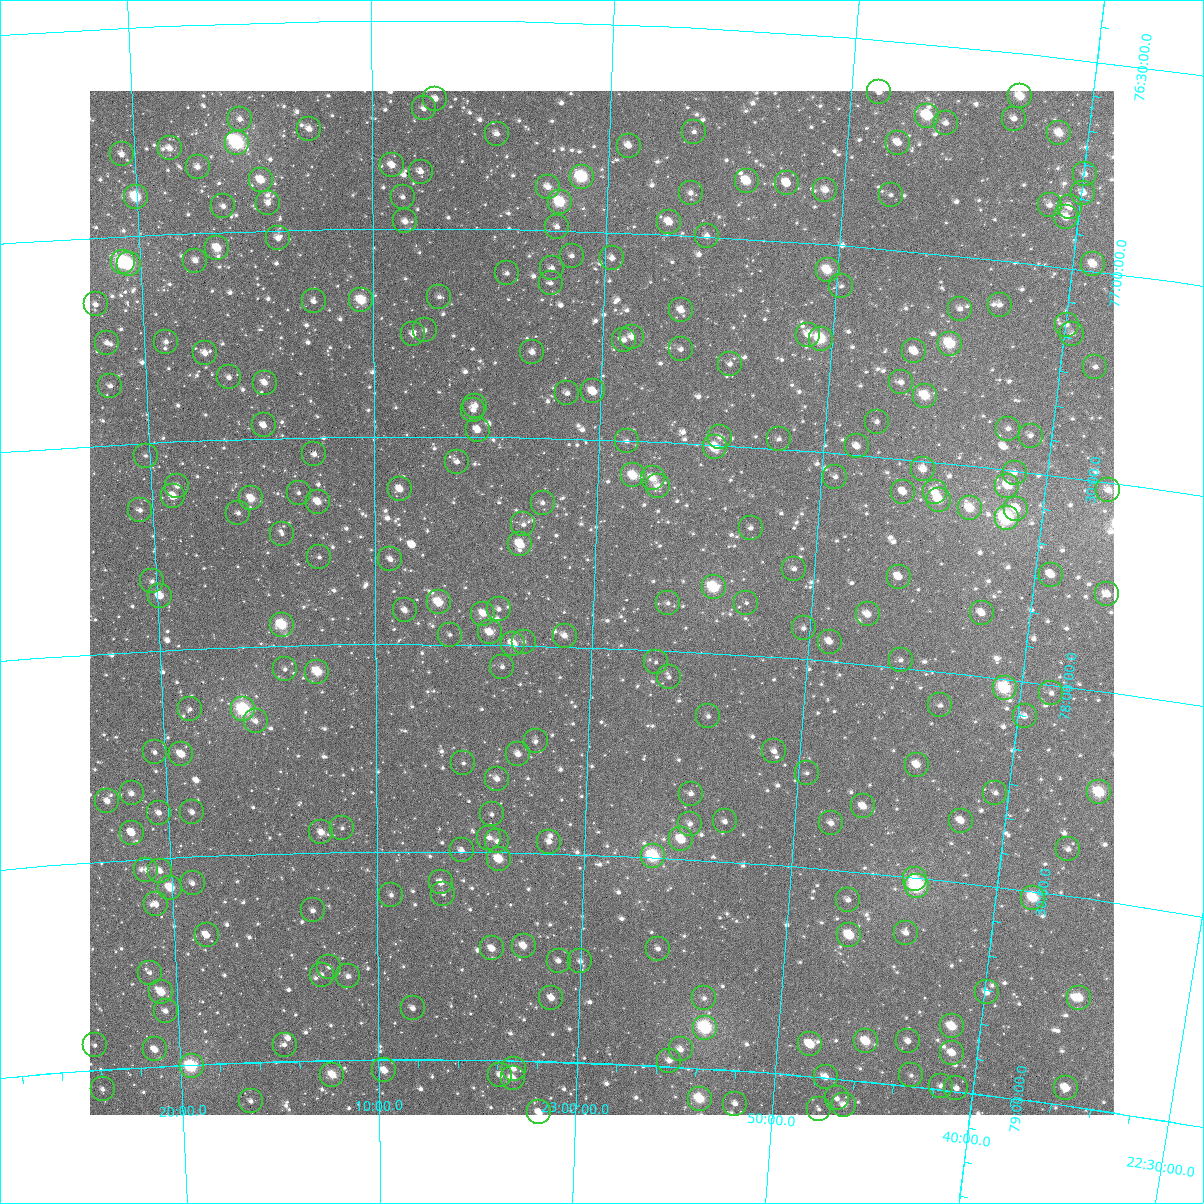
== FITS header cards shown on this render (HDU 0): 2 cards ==
NAXIS1  =                 1024
NAXIS2  =                 1024

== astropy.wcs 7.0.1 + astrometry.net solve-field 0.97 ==
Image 1024 x 1024 px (HDU 0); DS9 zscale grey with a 90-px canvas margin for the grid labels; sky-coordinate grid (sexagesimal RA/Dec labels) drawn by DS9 from the SOLVED WCS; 262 Tycho-2 reference stars matched to detected sources circled (green)
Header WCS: RA---TAN-SIP/DEC--TAN-SIP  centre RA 22:59:37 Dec +77:54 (344.90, +77.89 deg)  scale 8.67 arcsec/px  FOV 147.9' x 147.9'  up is +178 deg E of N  parity flipped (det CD > 0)
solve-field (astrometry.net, Tycho-2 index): VERIFIED the header's WCS against the Tycho-2 star catalogue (verified at 6 index scales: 17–262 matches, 0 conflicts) and refined it, rather than solving blind
Solved WCS: RA---TAN-SIP/DEC--TAN-SIP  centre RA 22:59:37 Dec +77:54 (344.90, +77.89 deg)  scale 8.67 arcsec/px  FOV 147.9' x 147.9'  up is +178 deg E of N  parity flipped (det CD > 0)
The solver's refit moves the header's centre by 0.33 arcsec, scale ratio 1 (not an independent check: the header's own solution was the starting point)
Tycho-2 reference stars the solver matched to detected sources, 262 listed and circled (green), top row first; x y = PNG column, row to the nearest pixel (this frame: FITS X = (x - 90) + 1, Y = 1024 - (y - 91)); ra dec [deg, ICRS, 3 dp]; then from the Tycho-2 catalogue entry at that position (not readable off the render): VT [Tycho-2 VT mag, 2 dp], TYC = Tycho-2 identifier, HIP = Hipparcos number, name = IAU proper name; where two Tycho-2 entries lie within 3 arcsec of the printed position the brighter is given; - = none
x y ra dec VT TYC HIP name
879 92 342.211 +76.626 11.11 4601-1312-1 - -
1020 96 340.746 +76.604 9.28 4601-1398-1 - -
435 99 346.833 +76.689 11.24 4601-2004-1 - -
424 108 346.956 +76.712 10.92 4601-1912-1 - -
927 116 341.690 +76.672 8.49 4601-1144-1 112454 -
240 119 348.878 +76.731 11.29 4601-312-1 - -
1014 119 340.785 +76.659 10.86 4601-770-1 - -
946 123 341.492 +76.686 11.97 4601-1454-1 - -
309 129 348.157 +76.758 10.82 4601-194-1 - -
694 132 344.115 +76.751 11.27 4601-654-1 - -
1059 133 340.299 +76.681 9.46 4601-1830-1 - -
497 134 346.186 +76.771 10.53 4601-788-1 - -
237 143 348.918 +76.787 7.36 4601-343-1 114833 -
898 143 341.970 +76.743 10.25 4601-1694-1 - -
629 146 344.796 +76.791 10.91 4601-1410-1 - -
170 148 349.630 +76.795 10.53 4601-161-1 - -
122 154 350.136 +76.804 10.57 4602-1340-1 - -
392 165 347.289 +76.847 9.96 4601-1512-1 - -
198 167 349.344 +76.842 10.59 4601-82-1 - -
421 172 346.986 +76.863 10.84 4601-938-1 - -
1085 174 339.987 +76.772 10.81 4600-21-1 - -
582 177 345.280 +76.869 7.90 4601-1768-1 113656 -
261 180 348.679 +76.879 9.53 4605-3-1 - -
747 181 343.533 +76.862 9.24 4601-1334-1 - -
787 183 343.106 +76.861 10.23 4601-1420-1 - -
548 187 345.633 +76.896 10.27 4605-1680-1 - -
825 190 342.695 +76.870 10.05 4601-928-1 - -
691 193 344.115 +76.898 11.07 4605-1884-1 - -
1083 193 339.978 +76.817 10.84 4600-231-1 - -
891 195 341.998 +76.870 11.84 4601-1150-1 - -
136 197 350.011 +76.908 8.35 4606-1498-1 115202 -
403 197 347.174 +76.925 11.27 4605-1521-1 - -
560 202 345.503 +76.931 8.39 4605-1170-1 - -
268 203 348.607 +76.934 10.76 4605-764-1 - -
1050 205 340.314 +76.856 11.35 4601-628-1 - -
223 206 349.087 +76.939 10.93 4605-777-1 - -
1070 207 340.103 +76.855 10.94 4601-1132-1 - -
1066 217 340.126 +76.880 9.86 4605-1707-1 - -
405 221 347.150 +76.983 10.37 4605-1497-1 - -
669 222 344.330 +76.970 9.68 4605-1113-1 - -
557 227 345.525 +76.991 11.59 4605-1449-1 - -
707 236 343.922 +76.999 10.70 4605-1563-1 - -
278 238 348.511 +77.020 10.67 4605-888-1 - -
217 248 349.167 +77.039 9.19 4605-807-1 - -
572 256 345.360 +77.061 11.45 4605-1488-1 - -
612 258 344.927 +77.063 11.19 4605-1131-1 - -
195 261 349.408 +77.067 10.55 4605-912-1 - -
123 262 350.188 +77.063 7.66 4606-1120-1 115262 -
129 264 350.118 +77.069 8.39 4606-1552-1 - -
1093 264 339.783 +76.984 9.72 4604-538-1 - -
552 268 345.570 +77.092 11.23 4605-1791-1 - -
828 270 342.606 +77.062 9.00 4605-1617-1 - -
507 273 346.056 +77.106 11.34 4605-1545-1 - -
551 283 345.579 +77.128 12.00 4605-3235-1 - -
841 286 342.446 +77.098 11.84 4605-1317-1 - -
439 297 346.782 +77.165 11.17 4605-3003-1 - -
361 300 347.628 +77.172 8.83 4605-413-1 - -
314 301 348.144 +77.174 11.05 4605-249-1 - -
96 304 350.504 +77.161 11.39 4606-1294-1 - -
1000 305 340.725 +77.108 11.05 4605-3264-1 - -
960 309 341.144 +77.127 11.29 4605-3167-1 - -
681 310 344.157 +77.181 10.75 4605-3030-1 - -
1067 325 339.982 +77.137 11.57 4604-1204-1 - -
425 330 346.936 +77.245 11.60 4605-2785-1 - -
413 334 347.065 +77.255 10.99 4605-2614-1 - -
1072 334 339.912 +77.156 11.16 4604-424-1 - -
808 335 342.761 +77.221 10.40 4605-2894-1 - -
632 337 344.678 +77.250 10.37 4605-2635-1 - -
821 339 342.625 +77.228 8.38 4605-3061-1 112795 -
624 340 344.763 +77.258 11.22 4605-2717-1 - -
166 342 349.762 +77.260 11.33 4605-875-1 - -
107 343 350.408 +77.255 10.94 4606-2329-1 - -
950 344 341.217 +77.212 8.43 4605-3039-1 - -
681 349 344.140 +77.275 11.21 4605-3145-1 - -
914 351 341.596 +77.240 10.02 4605-2683-1 - -
532 352 345.760 +77.294 10.55 4605-2053-1 - -
205 353 349.343 +77.291 10.93 4605-586-1 - -
730 364 343.594 +77.304 11.21 4605-3189-1 - -
1095 367 339.619 +77.228 12.02 4604-1114-1 - -
229 377 349.088 +77.351 11.56 4605-141-1 - -
901 382 341.710 +77.317 10.54 4605-2890-1 - -
265 383 348.700 +77.366 10.29 4605-794-1 - -
110 386 350.397 +77.359 11.35 4606-1582-1 - -
593 391 345.082 +77.385 9.45 4605-2257-1 - -
567 393 345.366 +77.391 11.36 4605-2259-1 - -
925 396 341.434 +77.343 8.79 4605-2988-1 - -
475 406 346.378 +77.426 11.27 4605-2831-1 - -
473 410 346.399 +77.436 11.14 4605-2748-1 - -
877 422 341.936 +77.416 11.65 4605-2971-1 - -
264 425 348.724 +77.469 11.44 4605-821-1 - -
1008 429 340.485 +77.402 11.31 4605-2599-1 - -
478 430 346.350 +77.483 10.48 4605-2213-1 - -
1031 436 340.230 +77.412 11.44 4605-2963-1 - -
720 437 343.655 +77.480 11.11 4605-1358-1 - -
779 439 342.999 +77.476 12.17 4605-2111-1 - -
627 441 344.688 +77.501 11.40 4605-1613-1 - -
857 446 342.132 +77.479 10.33 4605-2938-1 - -
715 447 343.707 +77.506 8.76 4605-2612-1 113155 -
314 454 348.167 +77.541 11.39 4605-273-1 - -
146 456 350.048 +77.531 12.65 4606-952-1 - -
457 462 346.573 +77.561 11.90 4605-1226-1 - -
923 469 341.376 +77.520 10.05 4605-1877-1 - -
1015 473 340.360 +77.505 10.94 4605-2443-1 - -
633 475 344.604 +77.584 9.05 4605-2499-1 - -
835 477 342.343 +77.556 11.36 4605-2730-1 - -
653 478 344.380 +77.588 9.90 4605-1580-1 - -
177 486 349.710 +77.608 10.94 4605-321-1 - -
658 486 344.314 +77.607 10.44 4605-2944-1 - -
1007 486 340.422 +77.538 10.04 4605-1421-1 - -
400 489 347.215 +77.627 10.26 4605-27-1 - -
1108 490 339.301 +77.518 10.11 4604-1094-1 - -
903 492 341.573 +77.579 10.21 4605-3254-1 - -
935 492 341.223 +77.571 9.67 4605-1178-1 - -
299 493 348.352 +77.633 11.80 4605-838-1 - -
173 496 349.763 +77.632 9.90 4605-680-1 - -
251 498 348.885 +77.644 9.50 4605-495-1 - -
939 500 341.167 +77.589 9.05 4605-3051-1 - -
318 502 348.140 +77.655 10.05 4605-283-1 - -
543 503 345.606 +77.656 11.42 4605-1909-1 - -
970 508 340.810 +77.602 9.19 4605-2287-1 - -
1016 509 340.294 +77.590 9.68 4605-2598-1 - -
140 510 350.139 +77.661 11.23 4606-166-1 - -
238 513 349.037 +77.679 11.22 4605-655-1 - -
1007 518 340.389 +77.615 7.36 4605-3063-1 112036 -
523 524 345.819 +77.710 11.45 4605-1520-1 - -
751 528 343.250 +77.695 11.25 4605-2121-1 - -
282 534 348.550 +77.731 11.61 4605-455-1 - -
520 544 345.848 +77.758 9.16 4605-2361-1 - -
319 557 348.134 +77.789 11.93 4605-653-1 - -
390 559 347.325 +77.796 11.38 4605-503-1 - -
794 569 342.726 +77.785 12.34 4605-2243-1 - -
1051 575 339.821 +77.738 10.22 4604-326-1 - -
899 577 341.536 +77.783 10.12 4605-2622-1 - -
152 581 350.045 +77.834 11.68 4606-1324-1 - -
714 587 343.630 +77.843 8.10 4605-1388-1 113125 -
1107 594 339.156 +77.767 10.82 4604-227-1 - -
160 596 349.966 +77.869 9.42 4605-115-1 - -
439 602 346.773 +77.900 8.90 4605-555-1 - -
668 603 344.143 +77.887 11.45 4605-1526-1 - -
746 603 343.245 +77.875 11.83 4605-2911-1 - -
499 609 346.080 +77.914 12.38 4605-1997-1 - -
405 610 347.163 +77.919 10.59 4605-357-1 - -
982 613 340.552 +77.849 9.99 4605-1628-1 - -
483 614 346.258 +77.926 9.93 4605-1157-1 - -
868 614 341.848 +77.880 10.05 4605-1577-1 - -
282 625 348.579 +77.949 8.33 4605-217-1 114722 -
804 628 342.569 +77.926 12.31 4605-2870-1 - -
490 632 346.182 +77.970 9.81 4605-1949-1 - -
450 635 346.642 +77.977 11.96 4605-209-1 - -
565 636 345.315 +77.974 10.53 4605-2559-1 - -
524 642 345.783 +77.992 12.08 4605-1469-1 - -
830 642 342.252 +77.953 10.19 4605-1238-1 112666 -
513 644 345.906 +77.997 9.66 4605-3135-1 - -
901 660 341.421 +77.982 11.39 4605-1871-1 - -
656 662 344.248 +78.030 11.90 4605-1277-1 - -
502 667 346.030 +78.053 11.94 4605-1205-1 - -
285 669 348.557 +78.057 11.53 4605-752-1 - -
317 672 348.180 +78.065 8.69 4605-349-1 - -
669 677 344.087 +78.065 11.79 4605-2445-1 - -
1005 688 340.188 +78.022 7.97 4605-3173-1 111962 -
1051 693 339.644 +78.021 11.67 4604-1785-1 - -
940 705 340.910 +78.081 11.65 4605-2460-1 - -
190 709 349.681 +78.145 11.37 4605-277-1 - -
243 709 349.058 +78.150 7.41 4605-387-1 114883 -
708 716 343.601 +78.153 11.95 4605-2164-1 - -
1025 716 339.920 +78.084 10.55 4604-683-1 - -
256 721 348.917 +78.180 10.42 4605-347-1 - -
536 741 345.621 +78.231 11.80 4605-1928-1 - -
774 751 342.803 +78.226 11.45 4605-1615-1 - -
155 752 350.118 +78.245 11.46 4606-1545-1 - -
181 754 349.805 +78.252 9.48 4605-306-1 - -
518 754 345.822 +78.263 10.83 4605-1174-1 - -
463 763 346.469 +78.286 11.89 4605-546-1 - -
917 765 341.112 +78.229 9.84 4605-1486-1 - -
807 773 342.397 +78.273 11.85 4605-1552-1 - -
497 779 346.067 +78.323 10.15 4605-426-1 - -
1099 792 338.935 +78.242 8.38 4604-1714-1 - -
132 793 350.418 +78.340 10.45 4606-1331-1 - -
995 793 340.152 +78.276 11.22 4605-1810-1 - -
691 794 343.755 +78.341 11.11 4605-1910-1 - -
107 801 350.714 +78.356 10.43 4606-1303-1 - -
863 806 341.700 +78.341 10.34 4605-1462-1 - -
192 812 349.708 +78.393 10.64 4605-302-1 - -
159 813 350.107 +78.391 10.57 4606-147-1 - -
492 814 346.122 +78.409 11.71 4605-396-1 - -
725 821 343.331 +78.403 11.76 4605-1282-1 - -
961 821 340.523 +78.351 10.15 4605-1117-1 - -
831 823 342.060 +78.388 10.67 4605-1372-1 - -
690 824 343.746 +78.414 11.22 4605-1432-1 - -
342 828 347.918 +78.442 11.42 4605-438-1 - -
321 832 348.171 +78.452 9.85 4605-330-1 - -
132 833 350.444 +78.435 9.50 4606-603-1 - -
489 838 346.147 +78.465 10.76 4605-320-1 - -
681 839 343.838 +78.453 9.17 4605-1594-1 - -
497 841 346.052 +78.473 11.69 4605-134-1 - -
549 842 345.424 +78.472 10.95 4605-1480-1 - -
1068 849 339.208 +78.388 11.29 4604-603-1 - -
462 850 346.480 +78.497 11.05 4605-578-1 - -
653 856 344.173 +78.496 8.04 4605-1243-1 113299 -
499 859 346.028 +78.516 9.13 4605-394-1 - -
146 870 350.295 +78.526 11.10 4606-1203-1 - -
160 871 350.129 +78.532 11.06 4606-707-1 - -
915 879 340.999 +78.503 10.39 4605-1531-1 - -
441 882 346.726 +78.574 10.40 4605-334-1 - -
193 883 349.742 +78.564 10.75 4605-70-1 - -
917 886 340.961 +78.518 7.46 4605-1525-1 112230 -
170 888 350.015 +78.572 9.05 4606-1967-1 115206 -
443 894 346.699 +78.601 11.83 4605-20-1 - -
391 895 347.332 +78.604 11.22 4605-364-1 - -
1033 898 339.551 +78.515 8.62 4604-162-1 - -
848 900 341.776 +78.569 11.49 4605-1477-1 - -
156 904 350.195 +78.610 11.12 4606-93-1 - -
313 910 348.287 +78.639 11.45 4605-126-1 - -
906 933 341.037 +78.634 10.87 4605-1318-1 - -
207 935 349.601 +78.690 10.07 4605-380-1 - -
849 935 341.721 +78.653 8.97 4605-2092-1 - -
524 946 345.707 +78.723 9.88 4605-100-1 - -
492 948 346.094 +78.732 10.24 4605-210-1 - -
658 949 344.049 +78.718 10.91 4605-1216-1 - -
559 961 345.271 +78.757 11.15 4609-1160-1 - -
580 961 345.000 +78.757 11.03 4609-1076-1 - -
329 967 348.100 +78.777 11.53 4609-313-1 - -
150 973 350.321 +78.773 11.68 4610-11-1 - -
322 975 348.196 +78.794 11.07 4609-253-1 - -
348 976 347.870 +78.799 10.97 4609-495-1 - -
161 992 350.192 +78.822 9.15 4610-1851-1 - -
987 992 339.969 +78.755 10.72 4608-19-1 - -
551 998 345.344 +78.847 10.16 4609-275-1 - -
704 998 343.447 +78.831 11.47 4609-1358-1 - -
1079 998 338.830 +78.739 9.49 4604-3-1 - -
413 1008 347.069 +78.877 11.04 4609-295-1 - -
166 1011 350.152 +78.868 10.84 4610-1622-1 - -
952 1026 340.347 +78.846 9.09 4609-1196-1 - -
705 1028 343.410 +78.902 7.44 4609-2485-1 113046 -
866 1041 341.393 +78.903 9.08 4609-2480-1 - -
908 1041 340.875 +78.893 11.30 4609-1325-1 - -
810 1044 342.085 +78.923 9.48 4609-2382-1 - -
95 1045 351.058 +78.940 11.86 4610-1531-1 - -
285 1045 348.682 +78.960 10.96 4609-483-1 - -
155 1049 350.310 +78.959 10.57 4610-1733-1 - -
681 1049 343.703 +78.957 10.99 4609-2306-1 - -
952 1053 340.310 +78.909 9.78 4609-2467-1 - -
669 1061 343.839 +78.986 10.82 4609-2253-1 - -
192 1066 349.861 +79.004 7.64 4609-535-1 115147 -
514 1069 345.794 +79.020 11.16 4609-563-1 - -
384 1070 347.428 +79.026 10.01 4609-433-1 - -
332 1075 348.086 +79.035 9.64 4609-96-1 - -
500 1075 345.963 +79.035 10.55 4609-417-1 - -
911 1075 340.788 +78.974 11.72 4609-2260-1 - -
826 1077 341.857 +78.998 10.15 4609-2150-1 - -
513 1078 345.806 +79.042 10.20 4609-337-1 - -
941 1086 340.399 +78.991 11.59 4609-2402-1 - -
956 1088 340.203 +78.992 12.06 4609-2262-1 - -
1066 1088 338.840 +78.958 9.77 4608-1045-1 - -
103 1089 350.997 +79.046 11.32 4610-1400-1 - -
837 1098 341.691 +79.047 11.46 4609-2114-1 - -
700 1099 343.426 +79.073 8.54 4609-2173-1 113053 -
251 1101 349.128 +79.093 11.10 4609-273-1 - -
735 1104 342.970 +79.079 11.39 4609-2268-1 - -
844 1105 341.596 +79.061 10.40 4609-1901-1 - -
819 1109 341.907 +79.076 12.19 4609-2154-1 - -
539 1112 345.458 +79.123 10.61 4609-36-1 - -